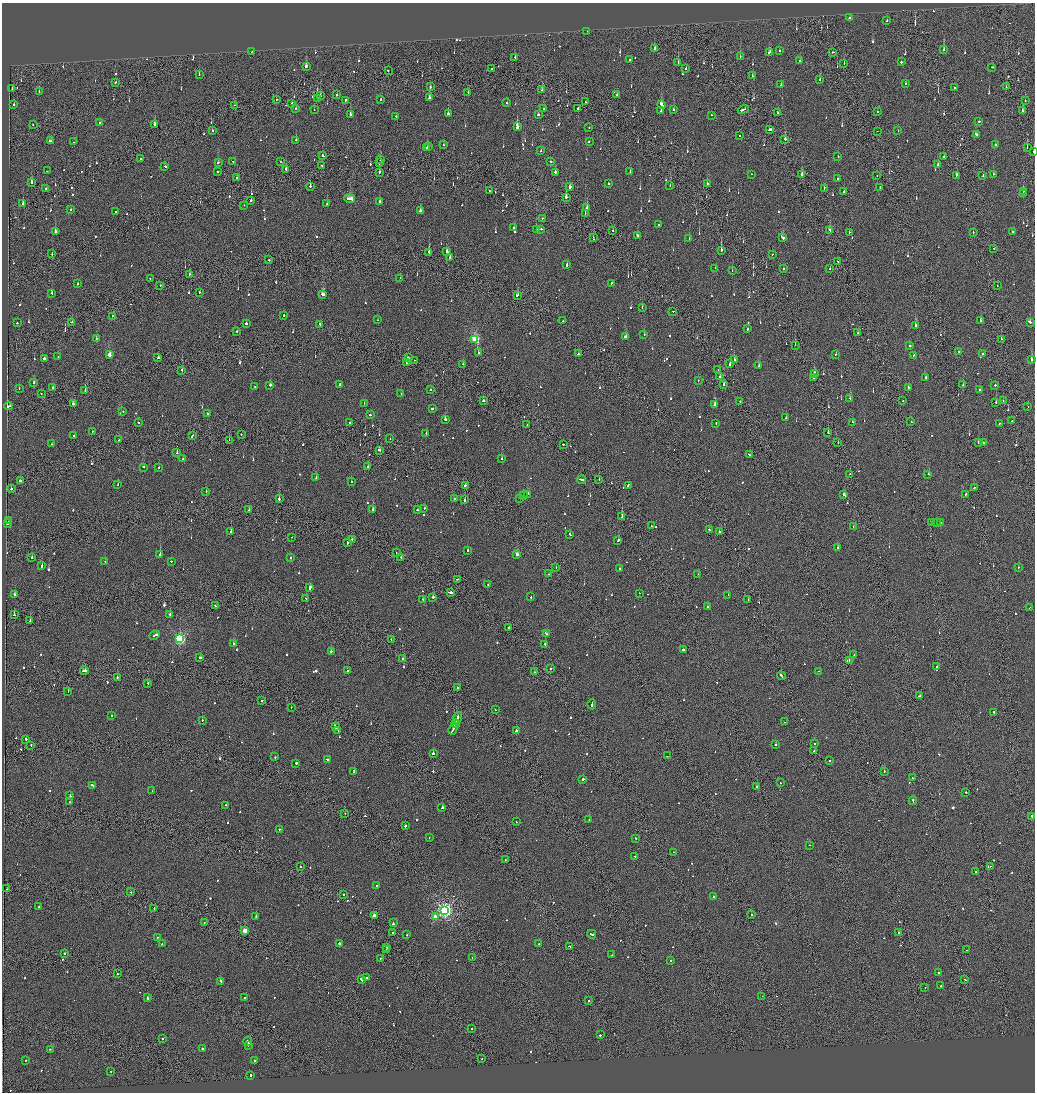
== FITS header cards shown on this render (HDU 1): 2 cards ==
NAXIS1  =                 2065
NAXIS2  =                 2180

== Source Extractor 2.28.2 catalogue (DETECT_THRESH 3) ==
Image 2065 x 2180 px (HDU 1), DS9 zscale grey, zoomed out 1/2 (1 PNG px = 2 x 2 image px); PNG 1037 x 1094 px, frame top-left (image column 1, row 2179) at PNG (2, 3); each listed source drawn as its Kron ellipse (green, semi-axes under 4 px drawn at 4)
Background -0.112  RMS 0.067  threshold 0.202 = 3 sigma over >= 5 px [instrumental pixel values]
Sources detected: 1023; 36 cannot appear on this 1/2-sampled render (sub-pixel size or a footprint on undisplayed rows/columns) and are neither listed nor drawn; of the other 987, the 500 brightest by FLUX_AUTO listed and drawn (487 fainter detections omitted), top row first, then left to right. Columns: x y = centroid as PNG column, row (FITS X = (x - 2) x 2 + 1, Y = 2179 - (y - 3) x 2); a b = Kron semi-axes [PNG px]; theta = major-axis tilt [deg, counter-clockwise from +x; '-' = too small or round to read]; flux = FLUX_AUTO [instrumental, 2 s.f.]
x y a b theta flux
850 18 4 2 - 580
887 21 2 2 - 220
587 31 2 1 - 89
654 48 2 2 - 400
943 49 2 2 - 150
779 51 2 2 - 71
251 52 2 1 - 85
769 52 3 2 - 190
833 52 2 2 - 170
740 56 2 2 - 83
515 57 2 2 - 73
630 60 2 2 - 86
799 61 2 2 - 120
901 62 2 2 - 510
678 63 2 1 - 150
844 63 2 1 - 79
306 66 3 2 - 220
992 67 2 1 - 100
492 68 2 1 - 140
686 69 2 2 - 83
388 70 2 1 - 94
199 74 3 2 - 70
752 76 2 2 - 110
820 79 2 1 - 71
116 82 2 1 - 70
905 84 2 2 - 110
781 85 2 2 - 110
430 87 2 2 - 110
1006 87 2 1 - 260
12 88 2 1 - 110
954 88 2 2 - 120
542 90 2 2 - 90
39 92 2 2 - 140
468 92 2 1 - 200
336 95 2 1 - 440
617 95 2 2 - 170
320 96 2 1 - 240
317 98 2 2 - 420
429 98 3 2 - 300
381 99 2 2 - 150
276 100 2 2 - 78
345 100 2 2 - 760
1025 101 2 1 - 89
585 102 2 1 - 91
291 103 2 2 - 110
506 103 3 2 - 110
14 105 2 2 - 130
235 105 2 1 - 69
662 105 4 2 - 260
296 108 2 2 - 170
544 108 2 1 - 82
578 109 2 2 - 110
673 109 2 2 - 140
743 109 6 2 21 560
314 110 2 1 - 66
661 110 2 2 - 140
877 111 2 2 - 200
1022 111 2 2 - 470
448 113 2 2 - 460
777 113 2 2 - 84
350 114 2 2 - 220
538 115 2 2 - 110
711 115 2 2 - 160
396 117 2 2 - 75
979 121 2 2 - 120
99 122 2 2 - 93
33 124 2 2 - 83
155 125 3 2 - 170
517 127 2 2 - 2300
589 128 2 1 - 150
770 129 4 2 - 240
212 130 2 2 - 91
898 130 2 1 - 69
877 131 2 1 - 150
976 134 3 2 - 150
740 135 2 2 - 140
785 139 2 2 - 330
296 140 2 2 - 320
50 141 3 2 - 240
589 141 2 2 - 170
73 142 2 2 - 75
444 145 2 2 - 71
995 145 2 2 - 70
428 146 3 2 - 250
1027 147 2 1 - 300
427 148 2 2 - 160
541 151 2 2 - 72
1034 152 2 1 - 560
323 155 3 2 - 100
838 156 2 2 - 120
944 156 2 2 - 130
140 158 2 2 - 110
380 159 2 1 - 87
233 161 2 2 - 83
280 161 2 1 - 81
551 161 2 2 - 88
218 162 2 2 - 110
380 163 2 2 - 160
322 165 2 2 - 86
938 165 2 2 - 120
165 166 2 2 - 130
286 169 2 2 - 390
47 171 2 2 - 69
217 172 2 2 - 120
380 172 3 2 - 130
555 172 2 2 - 540
630 172 2 2 - 73
751 174 2 2 - 65
993 174 2 2 - 150
802 175 3 2 - 330
877 175 2 2 - 93
956 175 2 2 - 180
983 175 3 2 - 110
237 178 2 2 - 94
837 179 2 2 - 190
32 182 2 2 - 420
608 183 2 2 - 360
707 183 2 2 - 65
310 186 2 2 - 230
670 186 2 2 - 85
570 187 4 2 - 190
880 187 2 1 - 66
46 188 2 2 - 110
824 188 2 2 - 150
489 191 2 1 - 120
1023 191 2 2 - 70
843 192 2 2 - 65
1023 194 2 1 - 210
566 197 2 2 - 980
350 199 5 2 - 390
251 200 2 2 - 130
380 202 3 2 - 240
23 204 3 1 - 120
327 204 2 2 - 110
244 205 2 1 - 110
587 207 2 2 - 200
71 209 2 2 - 94
116 211 2 2 - 73
420 211 2 2 - 230
585 213 2 1 - 82
542 218 2 2 - 86
658 224 2 2 - 390
514 228 2 2 - 110
536 229 2 2 - 960
541 229 2 2 - 200
830 230 3 2 - 150
612 231 2 2 - 84
1012 231 2 2 - 71
55 232 2 2 - 750
849 232 2 1 - 77
973 232 2 1 - 84
637 236 2 2 - 130
593 237 2 1 - 66
783 238 3 2 - 660
689 239 2 2 - 130
994 248 2 1 - 270
721 250 3 2 - 330
447 251 4 2 - 400
429 252 2 2 - 470
52 254 2 2 - 110
772 254 2 1 - 73
450 257 2 2 - 370
269 260 2 2 - 100
838 261 2 1 - 270
567 265 3 2 - 350
715 268 2 1 - 140
783 268 2 2 - 290
830 269 2 1 - 68
732 270 2 2 - 67
189 274 2 2 - 130
400 278 2 2 - 65
150 279 2 1 - 110
612 283 2 2 - 240
77 284 2 2 - 120
160 285 2 2 - 84
997 286 2 1 - 76
51 293 2 2 - 170
199 293 2 1 - 290
322 294 4 2 - 240
517 295 3 2 - 180
642 307 2 2 - 200
673 311 2 1 - 110
284 315 2 2 - 130
112 316 2 1 - 86
378 320 2 2 - 89
980 320 2 2 - 270
563 321 2 1 - 75
72 322 3 2 - 180
1030 322 2 2 - 470
17 323 2 1 - 120
246 323 2 2 - 760
320 324 3 2 - 120
916 325 3 2 - 150
747 329 3 2 - 120
237 331 2 2 - 82
858 333 2 2 - 140
644 334 2 2 - 150
625 337 3 2 - 190
96 339 2 2 - 65
475 339 3 3 - 1200
1001 339 2 1 - 96
795 345 2 1 - 65
909 345 2 2 - 170
478 352 2 2 - 95
959 352 2 2 - 220
983 353 2 2 - 110
578 354 2 2 - 110
836 354 2 1 - 190
109 355 3 2 - 220
914 355 3 2 - 140
58 357 2 2 - 90
44 358 2 2 - 410
158 358 2 2 - 270
408 358 3 2 - 110
734 359 2 2 - 130
414 360 2 1 - 66
1032 360 2 2 - 990
407 363 3 2 - 150
463 364 2 2 - 70
730 364 3 2 - 150
759 366 3 2 - 190
182 370 2 1 - 290
718 370 2 1 - 68
815 373 2 2 - 150
720 376 2 1 - 180
814 377 2 1 - 680
925 378 2 2 - 110
698 380 2 2 - 220
34 383 2 2 - 150
340 384 2 2 - 690
270 385 2 2 - 510
724 385 2 2 - 140
963 385 2 2 - 110
995 385 2 2 - 290
53 387 2 2 - 160
255 387 2 2 - 110
908 387 2 2 - 160
19 389 2 2 - 79
430 389 2 2 - 86
85 390 2 1 - 170
980 390 2 2 - 80
41 393 2 1 - 86
401 394 2 1 - 73
850 398 3 2 - 130
483 401 2 2 - 510
740 401 2 1 - 75
903 401 2 2 - 83
1003 401 2 2 - 71
996 402 2 2 - 100
364 403 2 2 - 67
73 404 3 2 - 110
714 404 3 2 - 230
9 406 4 2 - 230
1028 407 2 2 - 75
432 408 3 2 - 250
123 411 2 2 - 65
207 414 3 2 - 160
370 415 2 2 - 470
786 418 2 2 - 140
445 419 2 2 - 500
1012 421 2 1 - 160
138 422 2 2 - 130
852 422 2 2 - 83
911 422 2 1 - 110
350 423 2 2 - 210
716 423 3 2 - 160
999 423 2 2 - 110
527 425 2 2 - 68
92 431 2 2 - 110
426 433 2 1 - 140
828 433 2 2 - 740
241 434 2 1 - 83
74 435 2 2 - 110
192 436 3 1 - 180
390 439 2 2 - 72
119 440 2 2 - 81
229 440 2 2 - 100
838 442 2 1 - 110
978 442 2 2 - 110
983 442 2 2 - 330
52 444 2 2 - 69
563 444 2 2 - 180
379 450 3 2 - 220
177 453 2 2 - 190
749 455 4 2 - 330
502 458 2 2 - 180
183 459 2 2 - 150
144 467 3 2 - 150
368 467 2 2 - 90
159 468 2 2 - 72
850 474 2 2 - 92
928 474 2 2 - 140
316 477 2 2 - 150
599 479 2 1 - 180
581 480 4 2 - 530
20 481 2 2 - 370
351 482 2 2 - 68
118 485 2 2 - 85
465 485 2 2 - 95
628 485 3 2 - 160
974 488 3 2 - 130
11 489 2 2 - 390
206 491 2 2 - 83
527 494 3 2 - 170
844 495 3 2 - 120
965 495 2 2 - 75
524 496 2 2 - 440
455 498 2 2 - 110
519 498 2 2 - 140
279 499 2 2 - 360
464 500 3 2 - 220
424 508 2 2 - 82
249 510 2 2 - 160
373 510 2 2 - 190
417 510 2 2 - 210
622 517 2 1 - 500
8 520 2 2 - 81
931 522 2 1 - 94
940 522 2 1 - 79
936 523 2 2 - 170
7 524 2 2 - 93
651 526 2 2 - 87
853 527 2 1 - 91
709 529 2 1 - 97
231 531 2 2 - 250
719 532 2 2 - 510
570 534 3 2 - 210
292 537 2 2 - 86
352 539 2 2 - 150
618 540 2 2 - 220
348 543 4 2 - 180
838 548 2 2 - 400
468 550 2 2 - 74
396 553 3 2 - 210
517 554 2 2 - 120
160 555 2 2 - 290
401 557 2 1 - 87
32 558 2 2 - 520
291 558 2 2 - 160
105 561 2 1 - 110
171 561 2 2 - 87
42 565 3 2 - 140
556 567 2 1 - 86
1018 567 2 2 - 140
620 569 2 2 - 110
548 574 2 1 - 96
698 574 2 1 - 79
457 579 2 1 - 70
488 584 2 2 - 100
310 588 3 2 - 300
450 592 3 2 - 1300
639 593 2 2 - 72
14 595 2 2 - 730
728 595 2 2 - 150
433 597 2 2 - 210
531 597 2 2 - 110
306 599 2 2 - 90
423 599 2 2 - 89
748 599 2 1 - 85
215 606 3 2 - 160
707 606 2 2 - 180
1030 608 2 1 - 220
170 614 2 2 - 91
14 615 2 2 - 440
30 621 2 1 - 72
508 628 3 2 - 110
546 634 3 2 - 140
155 635 5 2 - 390
180 639 3 3 - 2000
391 640 2 1 - 87
234 644 3 2 - 180
545 644 2 2 - 130
683 649 2 2 - 620
331 651 2 2 - 180
854 655 2 1 - 430
200 658 3 2 - 170
402 658 2 2 - 520
849 660 2 2 - 140
937 666 2 2 - 100
551 669 2 2 - 130
84 671 4 2 - 280
347 671 2 2 - 86
819 671 2 2 - 90
535 672 2 2 - 65
781 676 4 1 - 290
117 677 2 2 - 280
148 683 2 2 - 93
457 688 2 2 - 100
68 692 2 1 - 220
919 696 3 2 - 520
262 700 2 2 - 200
592 704 5 2 - 320
291 707 2 2 - 88
495 710 2 2 - 100
994 712 2 2 - 540
112 715 2 2 - 90
457 718 6 2 71 360
202 720 2 2 - 150
785 722 2 2 - 69
455 724 4 2 - 530
335 726 4 2 - 180
453 729 5 2 - 440
338 730 3 2 - 220
516 731 2 2 - 110
26 739 2 2 - 210
815 743 2 2 - 130
775 744 2 2 - 670
31 745 3 2 - 110
814 751 2 1 - 250
433 754 2 2 - 490
667 756 2 1 - 86
275 757 2 2 - 110
327 759 3 2 - 150
829 760 2 2 - 140
296 763 2 2 - 240
354 771 3 2 - 220
884 771 2 2 - 320
912 778 2 2 - 66
583 779 2 2 - 300
780 783 2 1 - 84
92 785 3 2 - 200
757 787 2 2 - 660
152 791 2 2 - 170
966 792 2 1 - 190
70 796 2 2 - 380
913 801 4 2 - 350
70 802 2 2 - 140
226 805 2 2 - 73
442 808 2 2 - 520
345 813 2 1 - 76
1032 816 2 2 - 330
589 820 2 1 - 260
516 822 2 2 - 67
405 826 3 2 - 150
279 829 2 2 - 100
429 838 2 2 - 69
635 838 2 2 - 130
809 845 2 2 - 76
674 852 2 2 - 110
635 856 2 2 - 380
505 860 2 1 - 78
991 866 2 1 - 76
300 867 2 2 - 120
976 872 2 2 - 77
377 886 3 2 - 150
7 889 2 1 - 330
131 892 2 2 - 94
344 894 2 2 - 280
713 896 2 2 - 150
39 907 2 2 - 98
154 908 2 1 - 150
445 910 4 4 - 4400
751 915 2 1 - 160
374 916 3 2 - 120
256 917 2 2 - 210
435 917 2 2 - 2400
204 922 2 2 - 67
393 923 3 2 - 350
245 931 3 2 - 270
898 932 2 2 - 100
392 933 2 2 - 140
592 934 4 2 - 480
407 935 2 2 - 110
157 937 2 1 - 360
339 943 2 2 - 320
162 944 2 2 - 160
539 944 2 2 - 170
569 946 4 2 - 190
386 947 2 1 - 130
386 950 2 2 - 110
967 950 2 2 - 83
64 954 2 2 - 72
612 955 2 2 - 66
380 958 2 2 - 68
472 958 2 1 - 200
671 961 2 2 - 130
938 973 2 2 - 140
117 974 2 2 - 73
367 978 2 2 - 210
361 979 3 2 - 340
965 980 2 2 - 160
221 981 2 2 - 510
941 986 2 2 - 82
925 987 2 1 - 120
762 996 2 2 - 150
148 998 2 2 - 220
244 998 2 2 - 70
589 1001 2 1 - 240
472 1028 2 1 - 79
600 1035 2 2 - 100
162 1039 2 2 - 110
248 1041 4 2 - 620
248 1045 2 1 - 140
202 1048 2 2 - 380
50 1049 2 2 - 110
482 1059 2 2 - 67
25 1060 2 2 - 81
255 1060 2 2 - 150
111 1071 2 2 - 77
250 1075 2 2 - 240
At the frame edge (FLAGS 8, measured only in part): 1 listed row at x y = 1034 152
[487 fainter detections neither listed nor drawn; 36 sub-pixel or undisplayed-footprint detections neither listed nor drawn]